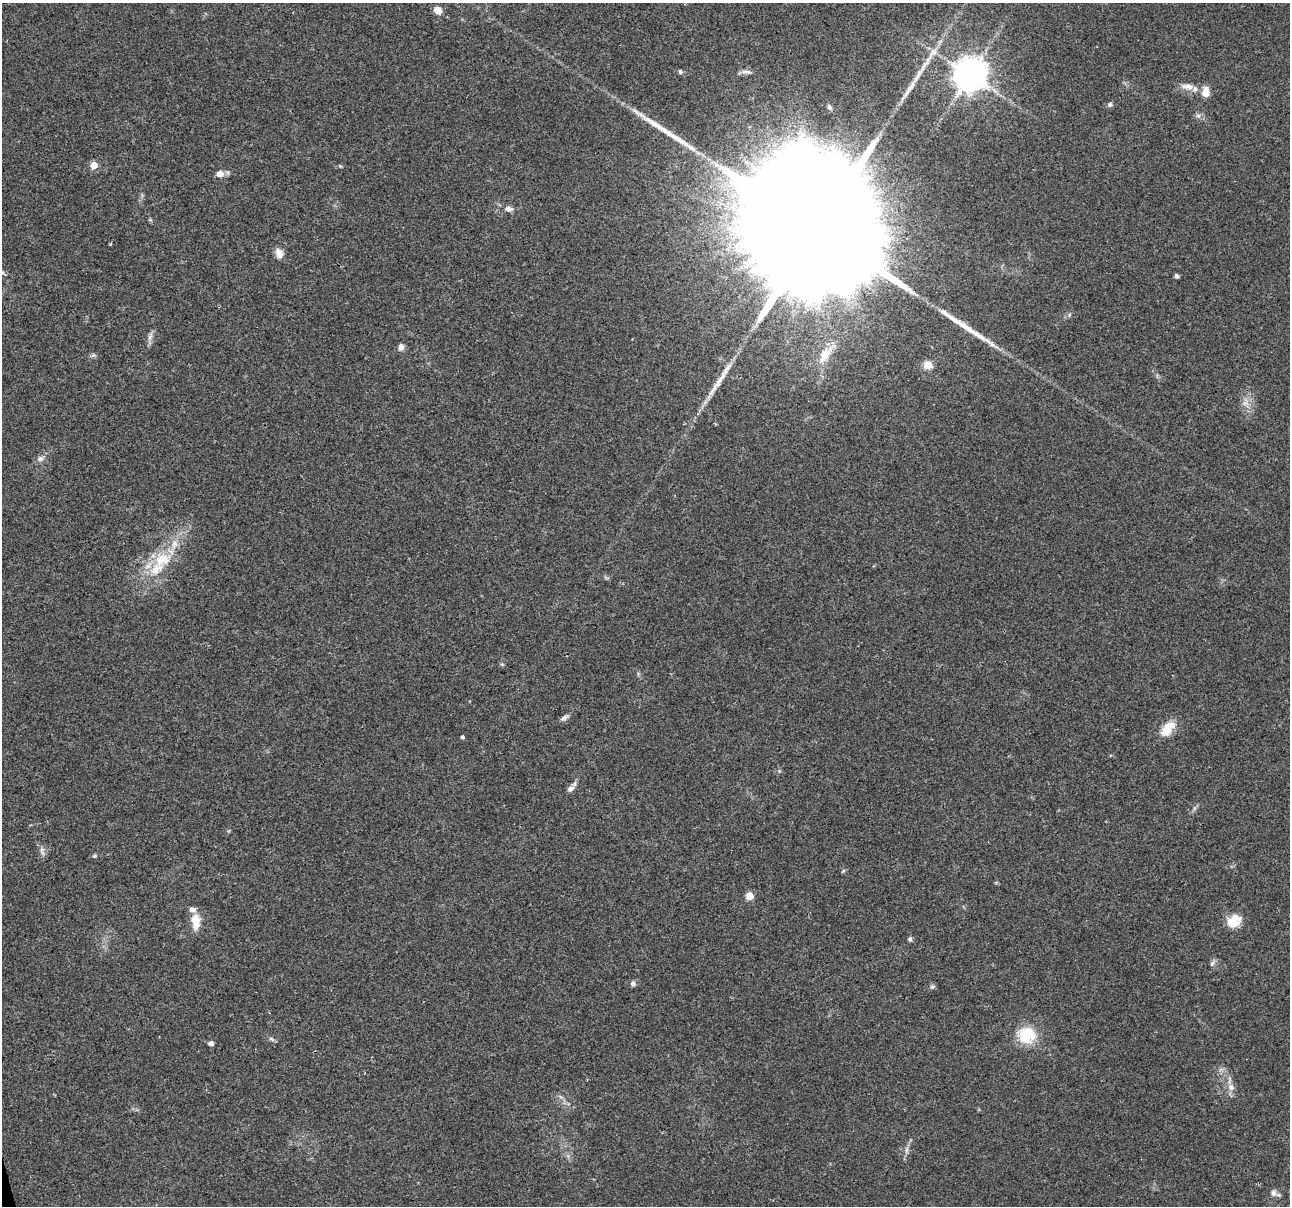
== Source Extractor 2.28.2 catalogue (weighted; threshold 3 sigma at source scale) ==
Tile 7 of 4 x 4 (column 3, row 2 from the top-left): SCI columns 2579-3866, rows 2500-3703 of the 5155 x 4952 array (HDU 1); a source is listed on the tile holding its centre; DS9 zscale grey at full resolution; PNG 1292 x 1208 px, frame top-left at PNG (2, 3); no overlay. Shown black and unused: <1% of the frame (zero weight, under 2 of 3 exposures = <1% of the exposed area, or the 3 px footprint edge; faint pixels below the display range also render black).
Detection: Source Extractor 2.28.2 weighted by HDU 2 'WHT'; one run over the whole footprint, this tile lists its part. Background 0.0234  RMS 0.0043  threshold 0.0193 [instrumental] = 3 sigma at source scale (4.5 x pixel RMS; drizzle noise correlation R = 1.50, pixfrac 1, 0.0396/0.0396 arcsec/px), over >= 5 px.
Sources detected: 55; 1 too faint to see at this stretch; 5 long thin detections or spike segments (spike, bleed or trail) — not listed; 4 inside a brighter listed object's ellipse — not listed separately; the other 45 listed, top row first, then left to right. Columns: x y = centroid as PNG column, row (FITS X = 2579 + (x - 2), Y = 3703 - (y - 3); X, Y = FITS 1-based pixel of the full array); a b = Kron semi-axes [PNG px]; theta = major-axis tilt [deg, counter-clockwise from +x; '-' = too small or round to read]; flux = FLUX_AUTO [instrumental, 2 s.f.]
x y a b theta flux
438 10 8 6 -42 4.1
680 72 6 5 - 0.74
747 72 16 4 -5 1.6
970 75 10 10 - 920
1187 86 20 8 -9 3.8
1206 92 11 8 83 4.7
1110 104 6 6 - 1
829 107 7 5 -53 0.94
1198 116 7 4 1 1
94 165 5 5 - 7.2
340 166 5 4 - 0.46
220 174 9 8 - 2.6
509 209 9 7 -10 1.9
820 229 56 30 10 47000
279 253 11 8 -75 3.4
2 273 9 4 -21 0.86
1176 276 5 4 - 1.1
150 337 15 5 73 1.9
401 347 8 6 79 1.9
93 355 6 5 - 0.83
825 355 26 12 59 7.9
928 365 5 5 - 13
40 459 10 7 31 1.8
162 560 27 19 15 15
502 664 5 4 - 0.57
564 718 13 5 34 1.5
1167 729 22 11 50 7.6
463 737 3 3 - 1.4
570 789 9 7 32 2
42 849 8 6 79 1.5
95 856 6 4 20 0.64
843 871 6 4 45 0.52
749 896 5 5 - 9
196 921 19 10 90 6.6
1234 921 18 13 33 7.7
910 939 6 5 - 1
1212 964 8 5 63 1.1
633 983 7 6 - 1.2
932 987 8 5 14 0.84
1027 1035 16 15 - 18
271 1039 9 5 -34 0.95
211 1043 5 4 - 1.9
1231 1087 10 8 -53 2.7
906 1150 9 4 89 1.2
1273 1193 9 9 - 2
Isophote crosses this tile's border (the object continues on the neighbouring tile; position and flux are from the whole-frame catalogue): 1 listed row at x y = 2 273